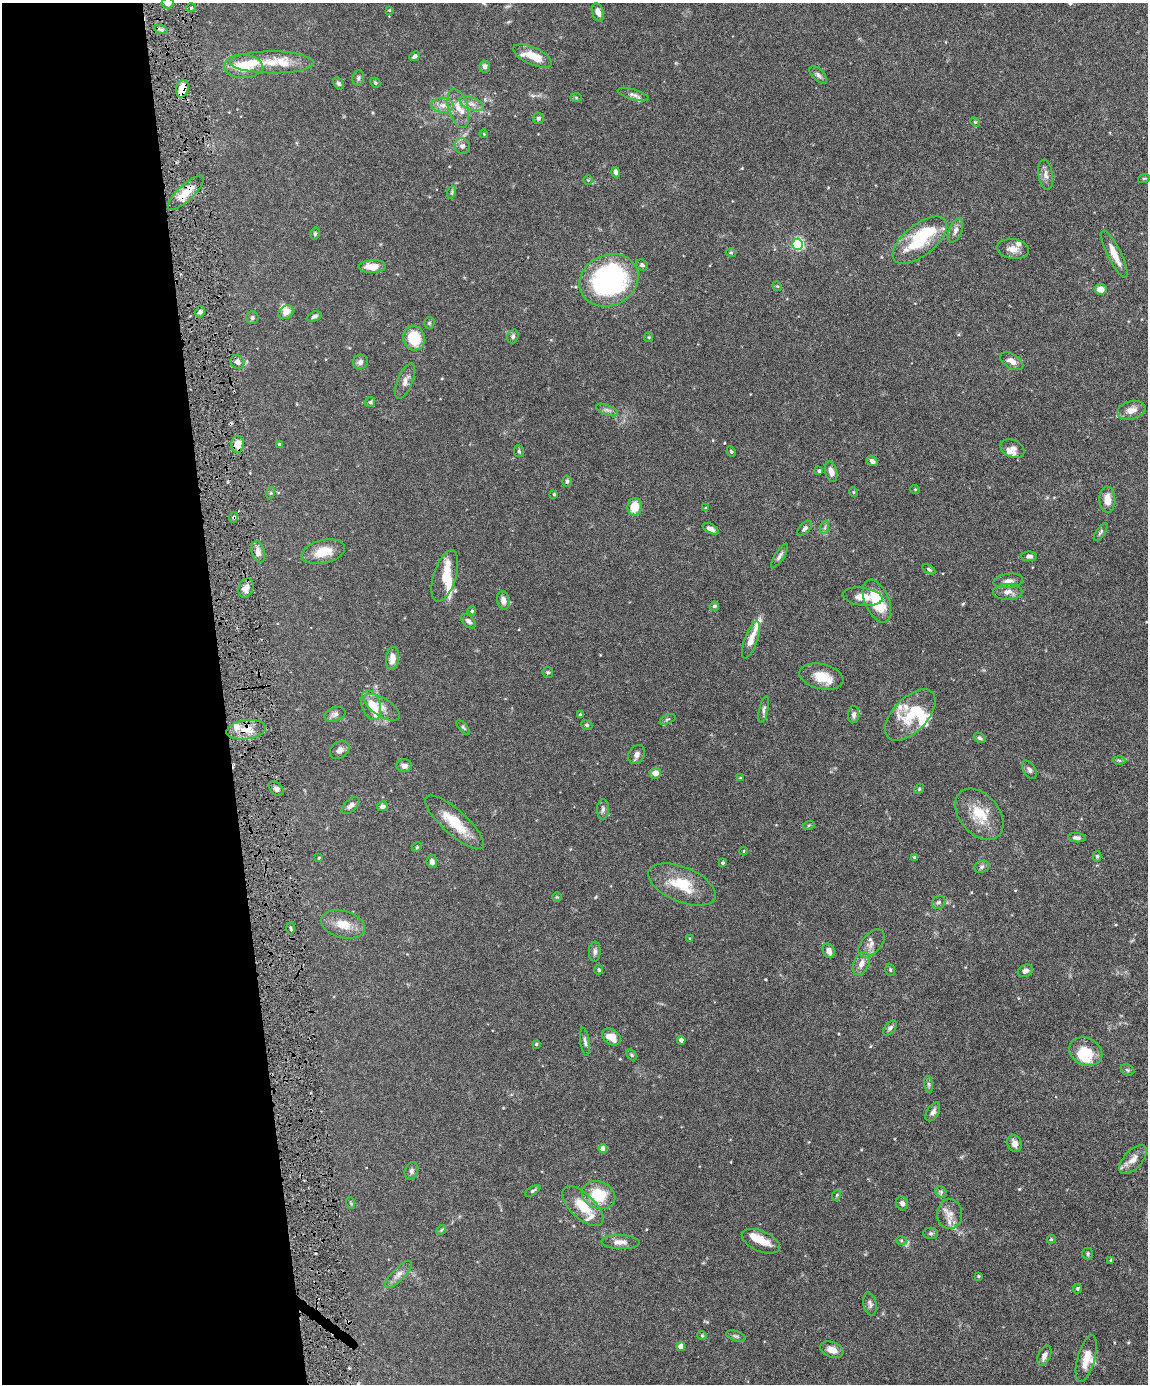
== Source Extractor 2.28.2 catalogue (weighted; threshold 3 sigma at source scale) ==
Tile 5 of 4 x 3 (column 1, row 2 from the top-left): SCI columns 2-1147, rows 1621-3002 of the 4586 x 4516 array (HDU 1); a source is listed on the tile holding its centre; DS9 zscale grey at full resolution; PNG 1150 x 1386 px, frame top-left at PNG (2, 3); each listed source drawn as its Kron ellipse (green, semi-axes under 4 px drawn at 4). Shown black and unused: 20% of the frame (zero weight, under 4 of 8 exposures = <1% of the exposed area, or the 3 px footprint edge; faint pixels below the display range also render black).
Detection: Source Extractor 2.28.2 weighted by HDU 2 'WHT'; one run over the whole footprint, this tile lists its part. Background 0.0981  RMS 0.0031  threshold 0.0127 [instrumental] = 3 sigma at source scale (4.09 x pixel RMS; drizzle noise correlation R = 1.36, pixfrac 0.8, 0.05/0.05 arcsec/px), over >= 5 px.
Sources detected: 214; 5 inside a brighter object's white glare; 1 cosmic-ray / hot-pixel residue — neither listed nor drawn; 22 inside a brighter listed object's ellipse — not listed separately; the other 186 listed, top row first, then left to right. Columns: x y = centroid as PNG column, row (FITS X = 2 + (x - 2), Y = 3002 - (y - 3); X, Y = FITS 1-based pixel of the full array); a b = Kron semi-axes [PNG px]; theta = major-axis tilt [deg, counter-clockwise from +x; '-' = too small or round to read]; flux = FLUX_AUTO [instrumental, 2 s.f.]
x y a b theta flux
168 3 6 5 - 1.4
191 8 5 3 - 0.3
389 10 4 4 - 0.27
598 12 9 5 -72 1.6
161 30 7 4 -19 0.59
414 56 6 4 42 0.72
533 56 21 8 -24 4.8
272 62 42 11 0 7.2
243 66 19 12 -2 7.3
485 67 6 5 - 0.99
818 75 11 6 -45 0.87
358 78 7 6 - 0.58
339 83 6 4 -57 0.72
375 83 5 4 - 0.39
182 89 9 6 76 4.4
633 95 16 5 -16 0.98
576 98 6 4 -3 0.33
471 104 13 6 -22 1.5
443 105 11 7 -3 1.7
458 108 20 9 -74 3.2
538 118 5 5 - 0.51
975 122 5 4 - 0.31
484 134 4 3 - 0.21
462 146 8 7 - 1
616 172 5 4 - 1
1046 175 15 7 -82 1.5
1144 178 6 3 18 0.26
588 180 5 5 - 0.34
452 192 6 4 71 0.4
186 193 23 7 43 4.4
955 230 13 6 67 1.2
315 233 6 4 78 0.43
920 240 32 15 38 15
798 244 5 5 - 38
1013 249 16 10 -7 2.4
731 253 5 3 - 0.29
1114 254 26 7 -63 3.2
642 265 6 5 - 0.61
372 266 13 6 1 3.5
609 280 30 25 25 50
777 286 5 4 - 0.27
1101 289 6 5 - 2
200 312 6 4 77 0.72
286 312 8 6 36 2.2
314 316 7 4 21 0.64
252 318 6 6 - 0.58
429 323 5 5 - 0.4
513 336 7 5 74 0.69
649 337 5 4 - 0.29
414 338 12 10 -77 9.8
1012 361 13 7 -31 2.2
237 362 7 6 - 1.2
360 362 8 7 - 1
405 381 19 7 68 1.6
370 402 5 5 - 0.44
607 410 12 5 -20 0.95
1131 410 14 9 15 2.2
238 444 8 6 -90 3
279 444 4 3 - 0.35
1012 449 12 8 -23 1.7
519 451 6 5 - 0.48
731 451 5 3 - 0.33
872 461 6 4 -37 0.91
819 471 4 4 - 0.41
831 472 10 6 -74 1.8
567 481 6 4 86 0.55
915 489 5 3 - 0.21
853 492 5 3 - 0.28
270 493 6 4 70 0.3
554 494 3 3 - 0.29
1107 499 13 8 -86 2.7
635 507 9 7 83 5.5
705 508 4 4 - 0.27
234 517 5 3 - 0.37
825 527 7 4 72 0.56
805 528 9 5 45 0.72
711 529 8 4 -27 1.1
1101 532 10 4 56 0.57
258 552 11 6 -73 1.3
323 552 22 11 14 4.8
780 556 14 4 58 0.86
1029 556 8 5 0 0.87
929 569 7 4 -33 0.43
445 576 27 11 73 4.5
1008 581 15 7 9 1.3
246 588 10 7 68 1.9
1008 592 14 8 0 1.8
863 597 20 9 -8 2.8
503 600 9 6 -79 1.5
877 601 22 12 -68 9.7
714 606 5 4 - 0.53
472 611 4 4 - 0.28
468 621 9 5 -45 0.97
751 640 19 6 70 2.6
392 658 11 6 84 2.2
548 672 5 5 - 0.42
821 677 22 12 -13 5.4
371 705 15 9 -72 3.5
382 707 21 9 -32 2.3
764 710 13 4 78 0.81
335 714 11 7 18 1
580 715 3 3 - 0.44
854 715 8 5 87 0.96
910 715 32 17 46 8.7
667 719 8 3 21 0.37
587 725 6 4 -22 0.4
463 727 9 4 -49 0.47
246 730 20 9 7 3.7
980 738 6 4 -33 0.52
340 750 11 8 38 1.3
637 754 10 7 55 1.1
1119 761 6 4 -4 0.4
404 766 8 6 2 1
1029 770 10 6 -58 0.77
655 773 6 5 - 2.1
740 778 4 3 - 0.27
276 789 8 5 -42 0.92
919 789 5 4 - 0.33
351 805 11 6 42 1
382 806 5 5 - 0.8
603 809 10 6 88 0.85
979 814 29 19 -50 7.9
455 822 38 12 -42 7.9
809 825 5 3 - 0.25
1077 838 9 4 -4 0.86
417 847 5 4 - 0.29
744 851 4 3 - 0.2
1097 856 5 4 - 0.35
914 857 4 4 - 0.28
319 858 3 3 - 0.24
432 862 6 5 - 0.91
723 863 4 3 - 0.39
982 867 8 6 22 0.64
682 884 36 17 -23 9.1
557 897 5 4 - 0.3
939 902 7 6 - 0.67
343 924 22 13 -14 4.5
290 928 6 3 -88 0.42
690 939 4 3 - 0.33
871 943 16 10 49 2
829 951 7 5 -66 1.5
595 952 10 6 87 0.85
861 964 12 7 64 1.8
599 970 5 4 - 0.38
890 970 6 4 -71 0.39
1025 971 8 6 22 0.96
890 1028 9 5 49 0.74
611 1037 10 7 -34 3.7
681 1040 4 4 - 0.82
585 1042 14 4 -81 0.84
536 1044 3 3 - 0.33
1086 1052 17 13 -25 7
631 1055 6 4 -42 0.42
1127 1070 7 5 -23 0.45
929 1084 8 4 -81 0.55
933 1112 10 6 58 1.2
1014 1143 9 7 -68 1.7
603 1149 4 4 - 2.7
1133 1160 18 9 48 2.3
411 1171 9 6 72 0.8
533 1191 8 3 32 0.43
941 1192 6 5 - 0.59
598 1195 17 13 -22 8.9
837 1195 5 3 - 0.29
351 1203 6 3 -70 0.29
902 1203 7 6 - 0.93
583 1206 26 12 -43 6.6
950 1214 15 12 87 2.7
441 1230 5 4 - 0.35
931 1233 7 5 0 0.52
1051 1239 4 4 - 0.33
901 1240 5 3 - 0.28
761 1241 20 10 -23 4.2
620 1242 19 7 -2 2
1088 1254 6 5 - 0.49
1111 1260 4 3 - 0.36
398 1274 18 6 45 1.6
978 1276 3 2 - 0.28
1077 1289 4 4 - 0.42
870 1304 12 6 -79 0.9
702 1335 5 4 - 0.31
736 1336 10 5 -18 0.61
681 1346 4 4 - 2.3
832 1350 12 7 -20 2.4
1044 1356 11 6 65 1.6
1086 1359 24 8 74 3.6
Overlapping masked pixels (flux is a lower limit): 4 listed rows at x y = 182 89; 186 193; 234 517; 246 730
Isophote crosses this tile's border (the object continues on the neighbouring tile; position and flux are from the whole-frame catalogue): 1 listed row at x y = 168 3